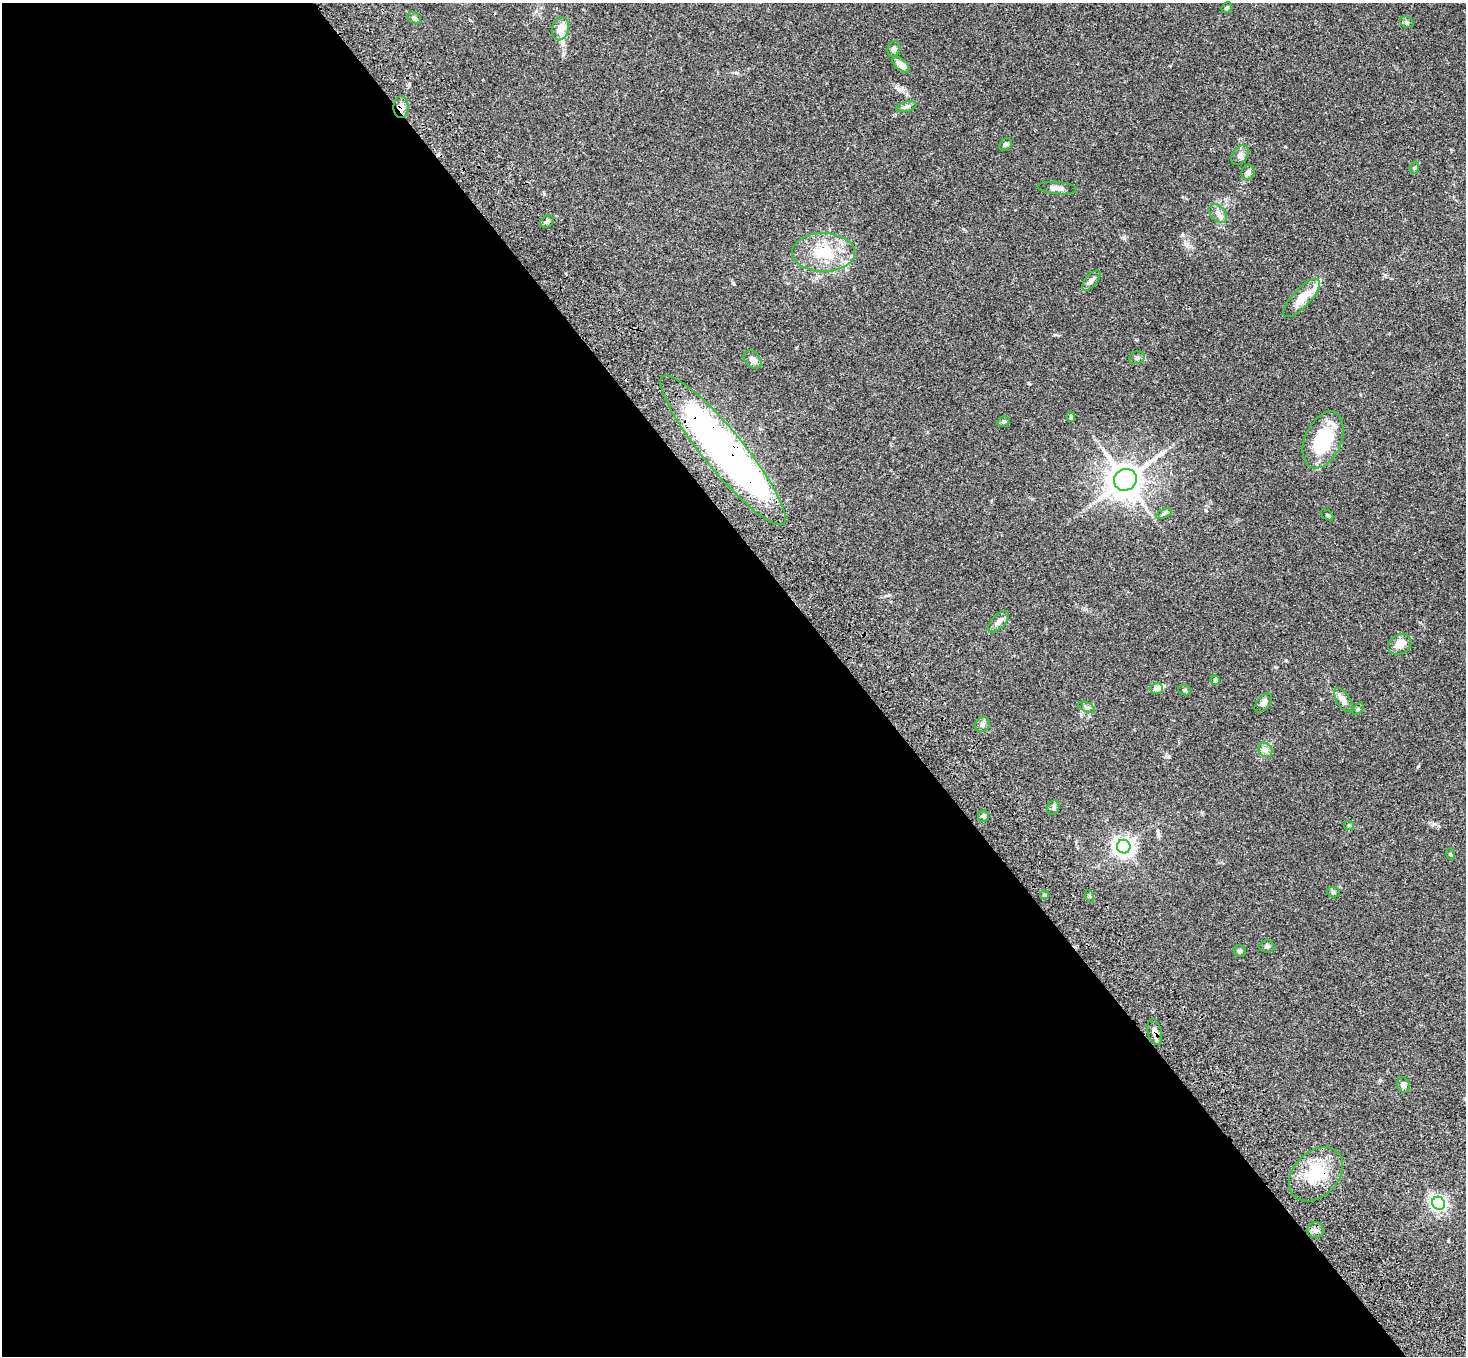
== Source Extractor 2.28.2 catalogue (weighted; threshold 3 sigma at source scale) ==
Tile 9 of 4 x 4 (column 1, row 3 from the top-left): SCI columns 108-1571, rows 1730-3083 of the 6069 x 6028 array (HDU 1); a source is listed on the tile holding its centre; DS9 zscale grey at full resolution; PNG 1468 x 1358 px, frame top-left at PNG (2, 3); each listed source drawn as its Kron ellipse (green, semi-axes under 4 px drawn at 4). Shown black and unused: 58% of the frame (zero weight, under 3 of 4 exposures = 6% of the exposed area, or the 3 px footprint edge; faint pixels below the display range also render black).
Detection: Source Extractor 2.28.2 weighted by HDU 2 'WHT'; one run over the whole footprint, this tile lists its part. Background 0.0598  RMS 0.0053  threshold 0.0237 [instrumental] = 3 sigma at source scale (4.5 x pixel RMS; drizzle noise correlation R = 1.50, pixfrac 1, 0.05/0.05 arcsec/px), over >= 5 px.
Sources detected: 60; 2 inside a brighter object's white glare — neither listed nor drawn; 5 inside a brighter listed object's ellipse — not listed separately; the other 53 listed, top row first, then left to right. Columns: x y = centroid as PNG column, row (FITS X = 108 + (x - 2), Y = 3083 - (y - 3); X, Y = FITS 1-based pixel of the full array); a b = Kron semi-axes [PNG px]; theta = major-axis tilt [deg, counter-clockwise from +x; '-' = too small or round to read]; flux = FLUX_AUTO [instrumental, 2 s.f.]
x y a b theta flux
1227 8 6 5 - 0.78
414 18 7 5 -34 1.5
1407 22 7 5 -21 1
560 29 11 8 76 5
894 49 8 6 72 1.7
901 65 10 5 -40 4.4
401 107 11 7 -90 3.1
906 107 10 5 15 1.3
1006 144 7 5 43 1.1
1240 155 11 7 53 2.1
1414 168 6 4 71 0.71
1248 172 7 6 - 1.9
1057 188 20 6 -5 3
1218 213 11 7 -48 2.4
547 222 7 5 40 1.2
823 252 31 19 0 20
1091 281 12 6 49 2
1302 298 25 9 47 8.7
1137 358 8 6 16 1.3
752 360 10 7 -46 2.3
1071 417 5 3 - 0.92
1004 422 6 5 - 0.89
1323 440 30 18 66 27
723 450 95 20 -51 220
1125 480 11 10 - 830
1164 514 8 4 26 0.94
1327 515 7 4 -36 0.66
999 622 13 6 46 2.6
1400 644 12 9 28 5.1
1215 680 5 4 - 0.88
1157 688 6 5 - 3.3
1185 690 7 5 -21 0.71
1343 700 13 6 -57 3.9
1263 703 11 6 48 2
1087 707 9 4 -25 1.2
1358 709 7 4 46 0.7
982 725 8 7 - 1.5
1265 750 8 6 -46 1.8
1053 808 7 6 - 1.1
983 816 6 5 - 1.2
1349 825 5 4 - 0.54
1124 847 7 6 - 250
1450 854 5 3 - 0.5
1333 892 6 5 - 0.94
1044 895 4 4 - 0.59
1089 896 6 4 -70 0.64
1267 946 7 6 - 1.1
1240 951 6 5 - 0.86
1155 1032 13 7 -74 3.2
1403 1085 8 6 -69 2.3
1316 1174 31 22 46 21
1439 1203 7 6 - 120
1316 1230 8 8 - 1.8
Overlapping masked pixels (flux is a lower limit): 4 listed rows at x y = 401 107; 723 450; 1155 1032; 1316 1174
Unlisted compact peaks at least as high as the median listed source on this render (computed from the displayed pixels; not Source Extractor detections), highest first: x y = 1182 235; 1124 238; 1418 766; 733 283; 736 73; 1275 667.